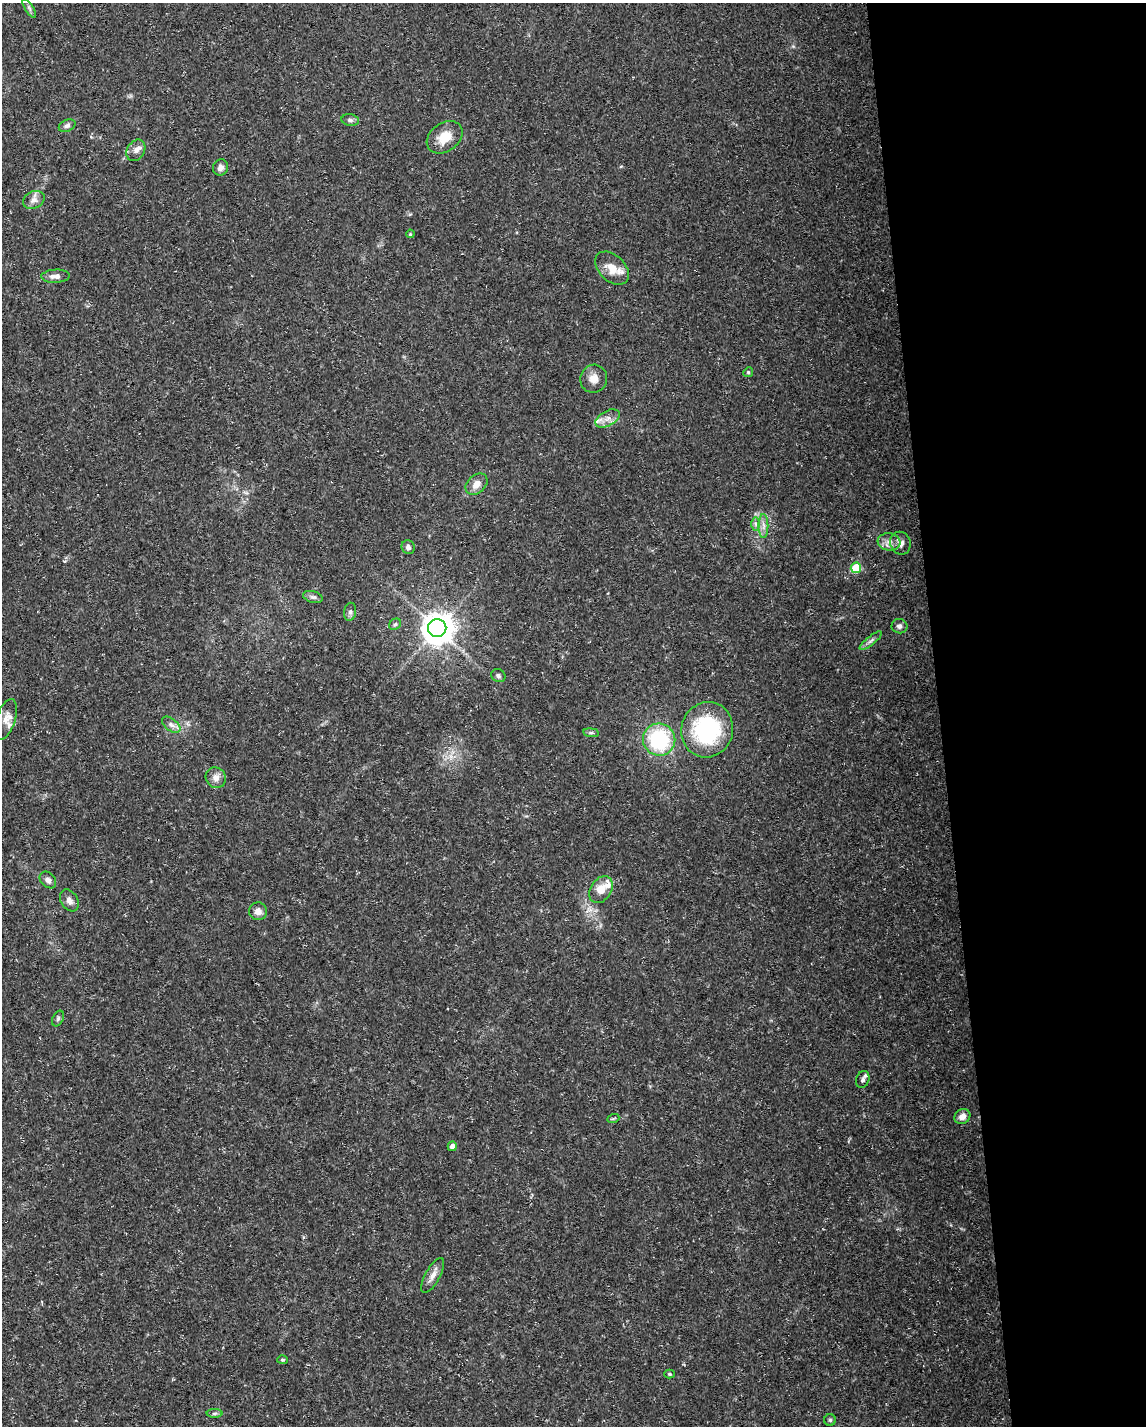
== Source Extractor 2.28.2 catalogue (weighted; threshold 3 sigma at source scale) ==
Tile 8 of 4 x 3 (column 4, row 2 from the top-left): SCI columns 3431-4574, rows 1477-2900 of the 4574 x 4333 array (HDU 1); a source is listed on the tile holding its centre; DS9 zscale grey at full resolution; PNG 1148 x 1428 px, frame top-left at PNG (2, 3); each listed source drawn as its Kron ellipse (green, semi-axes under 4 px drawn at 4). Shown black and unused: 18% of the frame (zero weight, under 3 of 5 exposures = <1% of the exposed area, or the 3 px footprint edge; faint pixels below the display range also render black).
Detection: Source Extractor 2.28.2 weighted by HDU 2 'WHT'; one run over the whole footprint, this tile lists its part. Background 0.0294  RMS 0.0029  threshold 0.013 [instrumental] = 3 sigma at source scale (4.5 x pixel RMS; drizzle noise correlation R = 1.50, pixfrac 1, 0.0396/0.0396 arcsec/px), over >= 5 px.
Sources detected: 50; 3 inside a brighter listed object's ellipse — not listed separately; the other 47 listed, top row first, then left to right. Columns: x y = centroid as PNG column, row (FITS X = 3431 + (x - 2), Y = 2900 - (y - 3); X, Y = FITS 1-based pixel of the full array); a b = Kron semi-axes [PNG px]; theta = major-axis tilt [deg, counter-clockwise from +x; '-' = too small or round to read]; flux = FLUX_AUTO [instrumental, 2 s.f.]
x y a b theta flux
29 8 11 4 -58 0.71
350 120 9 6 -9 0.91
67 126 9 5 25 0.86
445 137 19 14 36 5.3
136 150 11 8 58 1.6
221 167 8 7 - 1.2
34 200 11 8 27 1.7
410 234 4 3 - 0.25
612 268 20 13 -43 3.9
55 276 14 6 3 1.6
748 372 5 4 - 0.38
594 379 14 13 - 2.6
608 418 13 7 28 2
476 484 12 9 43 2.5
756 524 7 4 -90 0.7
763 526 12 5 -90 1.4
889 542 11 8 -7 1.9
900 543 11 10 - 1.7
408 547 7 6 - 1
856 568 5 5 - 9.3
313 597 10 5 -15 0.78
350 612 9 6 81 0.87
395 624 6 5 - 0.52
899 626 8 7 - 1
437 628 9 9 - 480
871 641 14 4 38 0.93
498 676 7 6 - 0.71
6 719 21 9 71 2.7
171 725 10 6 -38 1.2
707 730 28 26 71 30
591 733 8 4 -7 0.49
659 740 16 16 - 24
216 778 11 9 -53 2
48 880 9 7 -46 1.3
601 890 15 10 57 4.4
69 900 12 8 -58 1.7
258 911 9 9 - 1.8
58 1018 8 5 64 0.58
863 1079 9 6 69 0.98
962 1116 8 7 - 2.1
613 1119 6 4 19 0.36
452 1146 4 4 - 1.4
433 1275 19 7 61 2.2
282 1360 5 4 - 0.37
669 1374 5 4 - 0.39
214 1413 8 4 0 0.55
830 1420 5 5 - 0.46